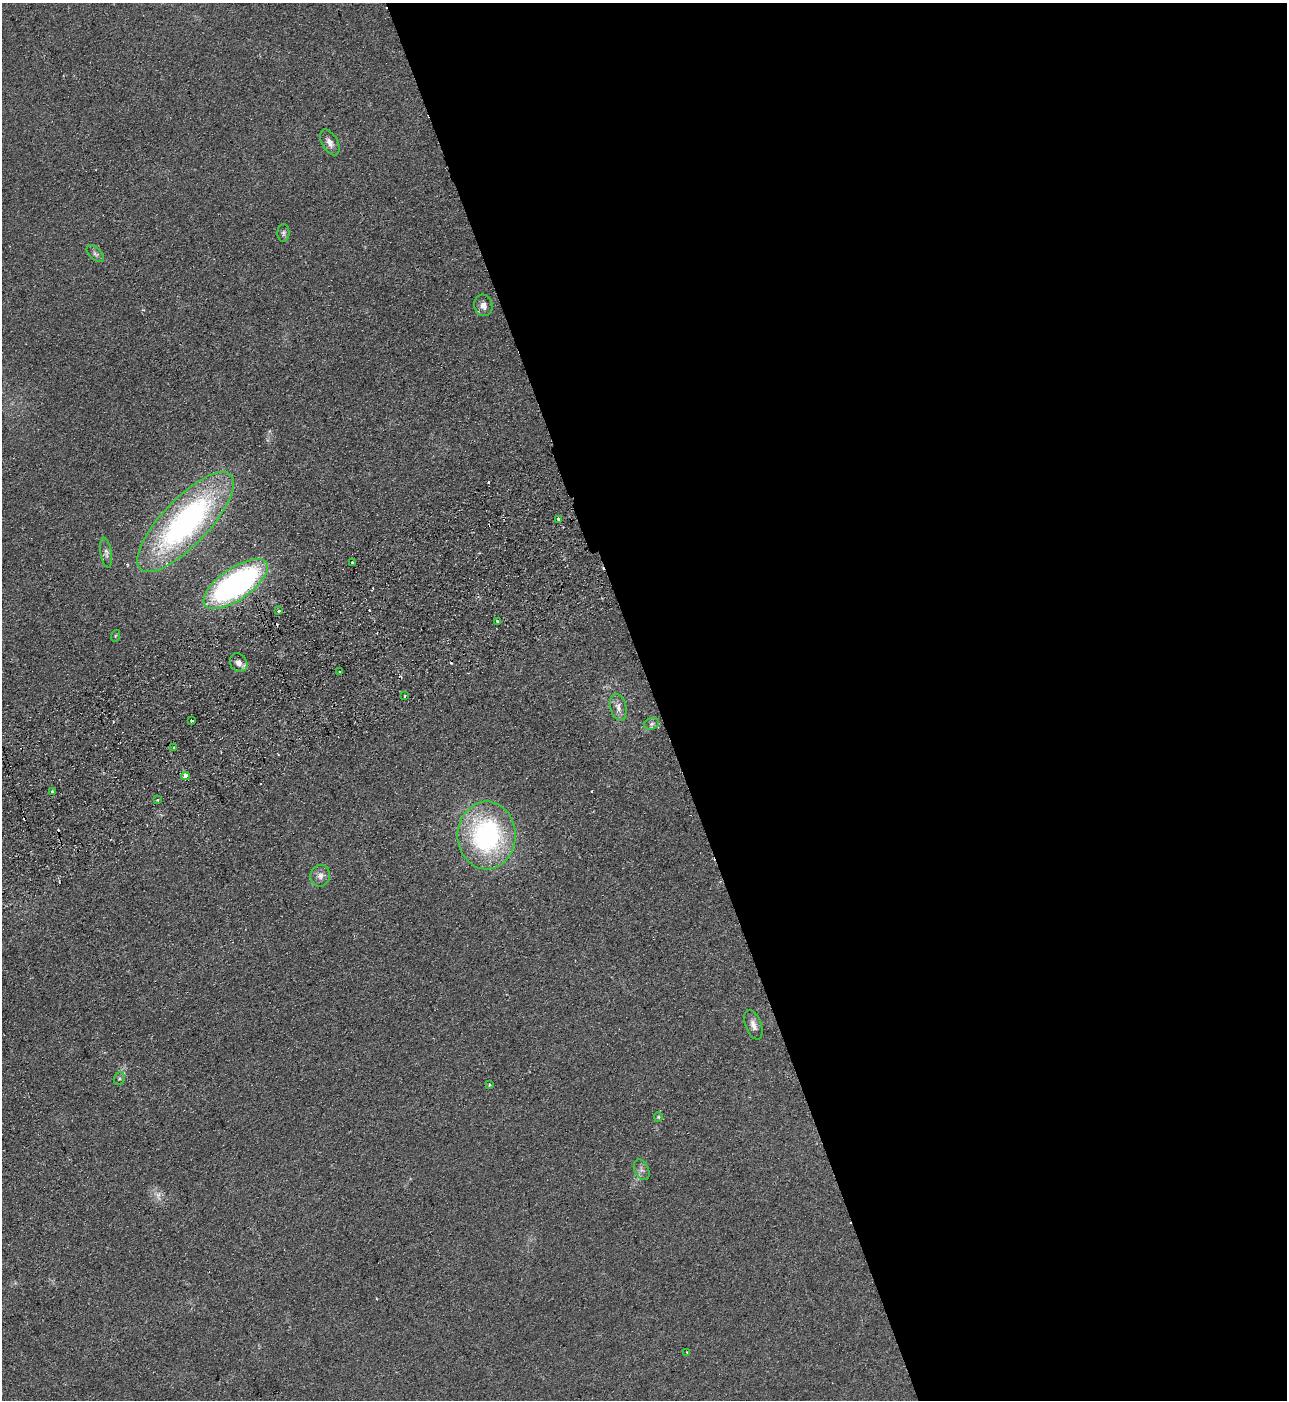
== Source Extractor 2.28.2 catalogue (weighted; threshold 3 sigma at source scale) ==
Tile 8 of 4 x 4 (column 4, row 2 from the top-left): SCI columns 4038-5322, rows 2852-4249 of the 5634 x 5702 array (HDU 1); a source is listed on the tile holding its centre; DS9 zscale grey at full resolution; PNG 1289 x 1402 px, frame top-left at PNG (2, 3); each listed source drawn as its Kron ellipse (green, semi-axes under 4 px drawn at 4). Shown black and unused: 49% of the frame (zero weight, under 2 of 3 exposures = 3% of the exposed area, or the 3 px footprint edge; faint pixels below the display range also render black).
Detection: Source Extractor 2.28.2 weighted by HDU 2 'WHT'; one run over the whole footprint, this tile lists its part. Background 0.113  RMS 0.011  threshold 0.0487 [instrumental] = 3 sigma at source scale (4.5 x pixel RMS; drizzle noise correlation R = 1.50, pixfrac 1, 0.05/0.05 arcsec/px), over >= 5 px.
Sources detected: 40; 1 too faint to see at this stretch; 9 cosmic-ray / hot-pixel residue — neither listed nor drawn; the other 30 listed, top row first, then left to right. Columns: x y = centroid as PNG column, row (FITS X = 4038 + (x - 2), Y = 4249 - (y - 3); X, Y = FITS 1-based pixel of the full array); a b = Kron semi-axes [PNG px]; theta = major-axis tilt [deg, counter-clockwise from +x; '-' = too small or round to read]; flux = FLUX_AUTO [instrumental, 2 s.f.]
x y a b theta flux
330 142 14 8 -60 6.4
283 233 9 6 89 2.6
95 254 10 5 -44 3.2
483 305 11 9 -75 7
558 519 3 3 - 8.1
185 522 65 23 46 280
106 553 15 5 -81 4.1
352 562 3 3 - 1.8
236 584 37 16 35 270
278 611 3 3 - 3
497 621 3 3 - 4.1
115 636 6 3 71 1.2
239 663 10 8 -56 7.3
339 672 3 2 - 1.1
405 696 3 2 - 1.3
618 707 13 8 -77 6.6
192 720 3 2 - 1.6
652 724 8 5 20 2.7
174 748 3 3 - 3
185 776 4 3 - 24
52 791 3 3 - 2.4
158 800 3 3 - 2.2
487 835 34 29 90 170
320 876 11 9 73 6.1
753 1025 15 7 -69 6.5
119 1078 7 5 68 1.9
489 1085 4 3 - 1.2
658 1117 5 4 - 1.2
642 1170 11 7 -66 4.1
687 1352 3 3 - 0.79
Overlapping masked pixels (flux is a lower limit): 1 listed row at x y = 236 584